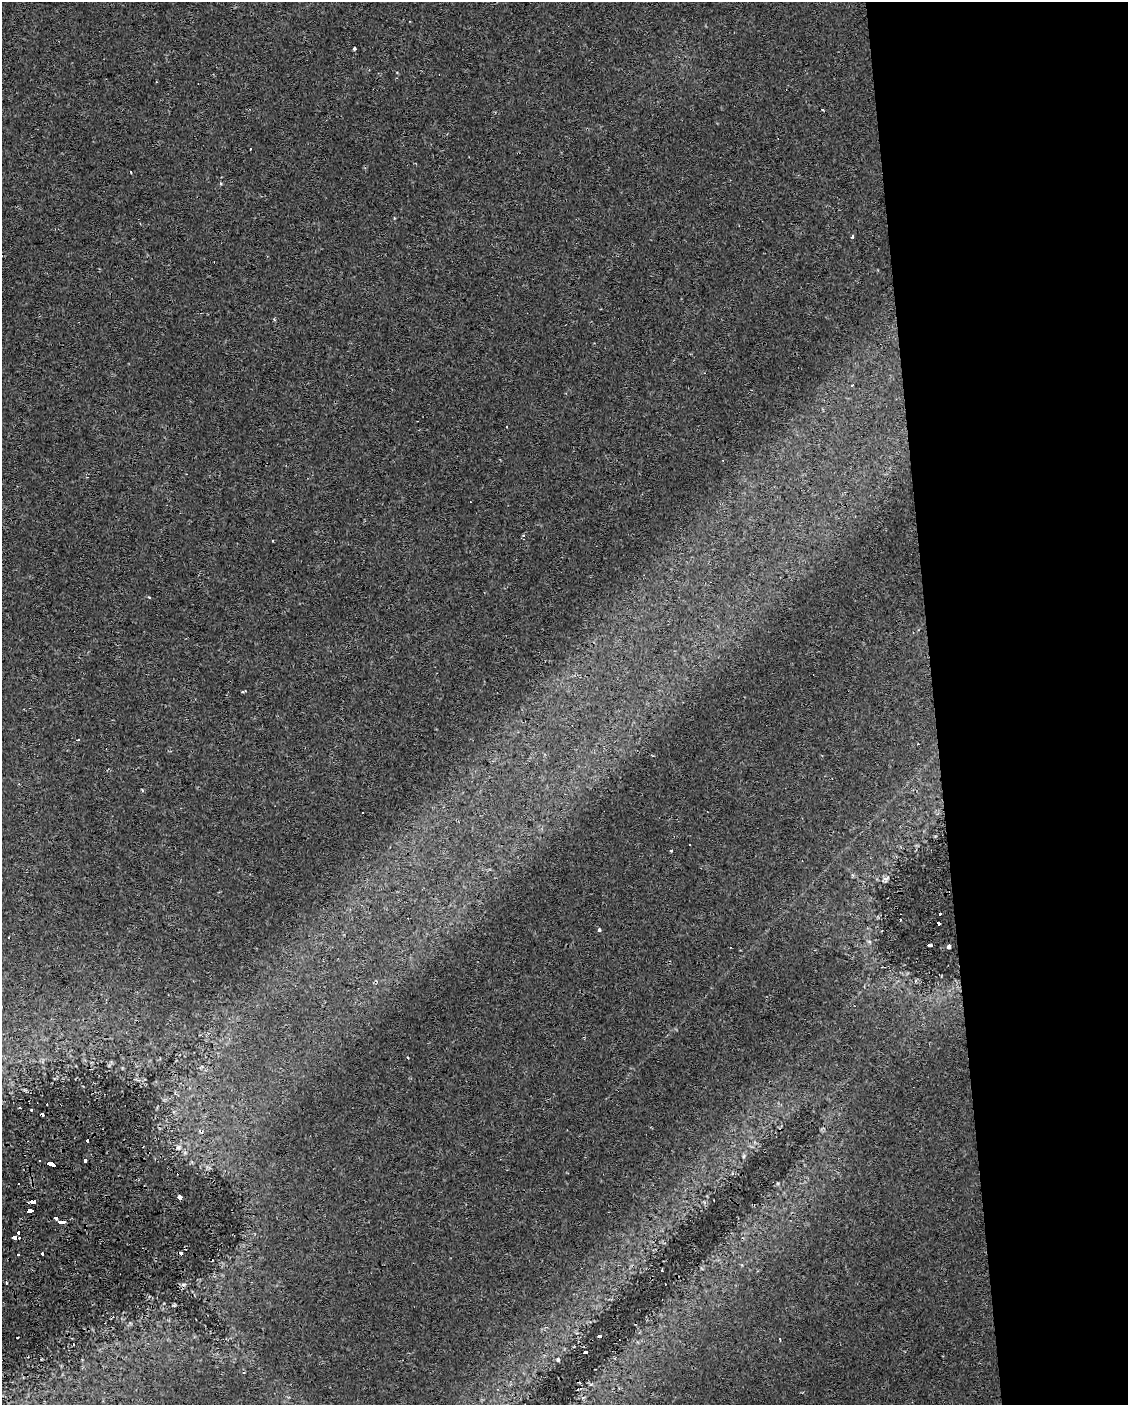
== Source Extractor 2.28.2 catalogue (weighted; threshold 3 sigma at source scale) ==
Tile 8 of 4 x 3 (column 4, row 2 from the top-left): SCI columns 3378-4503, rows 1404-2806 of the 4503 x 4250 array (HDU 1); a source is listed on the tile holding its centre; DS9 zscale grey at full resolution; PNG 1130 x 1407 px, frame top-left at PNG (2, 2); no overlay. Shown black and unused: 17% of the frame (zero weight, under 2 of 3 exposures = <1% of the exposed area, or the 3 px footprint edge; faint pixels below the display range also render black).
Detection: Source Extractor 2.28.2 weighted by HDU 2 'WHT'; one run over the whole footprint, this tile lists its part. Background 0.0303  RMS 0.0037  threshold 0.0166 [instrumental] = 3 sigma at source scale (4.5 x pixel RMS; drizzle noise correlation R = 1.50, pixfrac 1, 0.0396/0.0396 arcsec/px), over >= 5 px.
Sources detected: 53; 17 cosmic-ray / hot-pixel residue — not listed; the other 36 listed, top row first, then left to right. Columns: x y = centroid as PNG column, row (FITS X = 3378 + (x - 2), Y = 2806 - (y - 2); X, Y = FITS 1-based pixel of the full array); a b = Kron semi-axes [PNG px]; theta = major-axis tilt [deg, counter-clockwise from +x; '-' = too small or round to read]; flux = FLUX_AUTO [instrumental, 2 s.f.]
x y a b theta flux
354 48 3 3 - 1.7
823 109 3 2 - 0.45
221 183 4 3 - 0.49
853 236 3 3 - 1.5
149 597 3 3 - 2.3
78 740 3 3 - 0.88
886 879 8 7 - 1.1
939 914 3 3 - 42
938 923 4 3 - 5
599 930 4 3 - 0.67
929 945 5 3 - 2.3
948 947 4 4 - 0.9
915 981 5 3 - 0.4
201 1131 6 3 -18 0.57
87 1140 3 3 - 1.3
178 1148 7 6 - 0.91
744 1156 6 4 71 0.48
85 1160 4 4 - 7.4
39 1161 3 3 - 1
52 1164 8 4 -24 28
179 1197 5 4 - 1.3
33 1202 6 3 0 670
29 1211 5 3 - 590
55 1217 4 3 - 4.9
62 1221 8 3 1 34
18 1232 4 3 - 4.2
15 1237 4 4 - 7.7
19 1238 3 2 - 1.2
18 1254 3 3 - 1
42 1254 3 3 - 1.4
662 1271 3 3 - 1.6
183 1285 7 3 19 0.65
600 1336 4 3 - 3.5
780 1339 3 3 - 1.5
586 1353 4 3 - 8.6
558 1360 5 4 - 0.44
Overlapping masked pixels (flux is a lower limit): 1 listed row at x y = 201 1131